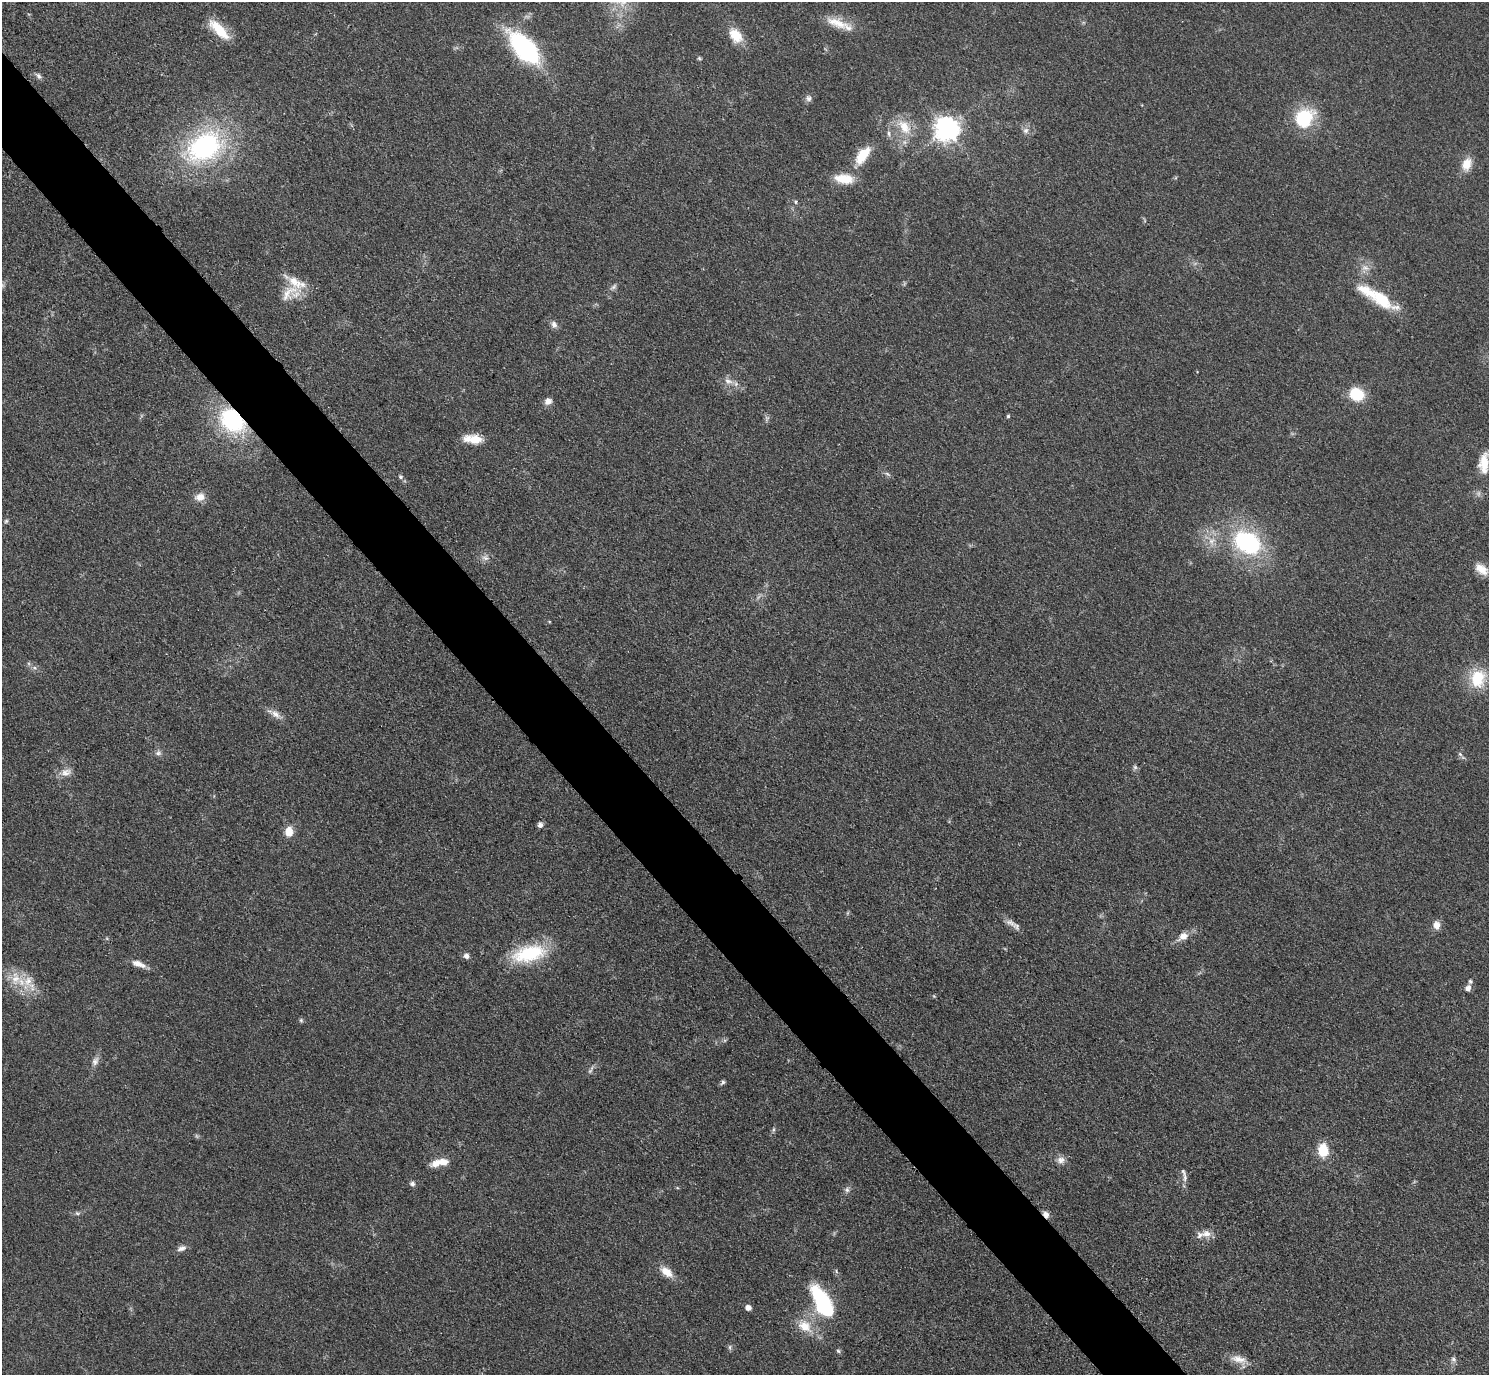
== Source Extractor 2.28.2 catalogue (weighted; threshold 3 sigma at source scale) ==
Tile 11 of 4 x 4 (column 3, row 3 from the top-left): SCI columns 2990-4476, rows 1686-3058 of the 5979 x 5976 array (HDU 1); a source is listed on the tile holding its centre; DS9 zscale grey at full resolution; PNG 1491 x 1377 px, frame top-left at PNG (2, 2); no overlay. Shown black and unused: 5% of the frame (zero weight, under 3 of 4 exposures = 2% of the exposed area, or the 3 px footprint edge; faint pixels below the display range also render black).
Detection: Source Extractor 2.28.2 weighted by HDU 2 'WHT'; one run over the whole footprint, this tile lists its part. Background 0.0454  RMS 0.006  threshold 0.0271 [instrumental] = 3 sigma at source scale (4.5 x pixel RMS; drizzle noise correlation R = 1.50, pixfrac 1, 0.05/0.05 arcsec/px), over >= 5 px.
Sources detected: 87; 1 too faint to see at this stretch — not listed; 6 inside a brighter listed object's ellipse — not listed separately; the other 80 listed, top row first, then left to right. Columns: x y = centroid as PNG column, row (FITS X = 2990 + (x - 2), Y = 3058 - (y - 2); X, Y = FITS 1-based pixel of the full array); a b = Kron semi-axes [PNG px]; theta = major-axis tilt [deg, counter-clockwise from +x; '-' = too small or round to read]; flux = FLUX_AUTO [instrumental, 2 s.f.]
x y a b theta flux
837 23 33 12 -19 12
219 30 32 11 -46 15
736 35 18 12 -52 13
525 48 38 17 -48 86
699 58 5 5 - 0.8
39 76 10 6 -46 1.9
808 98 9 8 - 2.1
1304 118 23 19 46 32
904 127 24 14 -55 13
947 129 8 8 - 530
1026 130 8 8 - 2.7
889 133 9 4 -89 1.5
204 147 46 32 31 100
863 155 25 12 54 15
1466 164 16 11 66 8.4
844 179 23 11 -6 13
796 202 6 4 -90 0.84
1365 268 11 8 -18 3.9
614 287 10 6 45 1.7
289 293 33 15 43 12
1382 299 32 17 -40 24
554 324 10 7 -53 2.7
728 381 13 8 -19 4.2
1357 394 17 14 -24 17
548 401 9 7 25 3.7
1008 416 4 4 - 0.95
766 419 7 4 71 1.3
232 421 24 17 -44 66
473 439 22 9 -5 10
1484 463 29 13 86 14
887 474 10 4 -34 1.3
401 477 6 5 - 1.4
200 497 13 10 14 5.8
6 521 5 5 - 1.1
1211 541 10 8 78 4.5
1247 542 25 18 -30 78
485 558 11 8 -7 3.1
1481 569 16 10 -36 7.2
34 668 7 6 - 1.8
1478 678 21 17 81 23
276 714 17 8 -36 4.8
158 753 8 7 - 2
1460 754 7 4 -45 1.1
1135 767 7 6 - 1.3
66 772 15 10 12 5.1
540 825 6 6 - 2.3
289 832 10 8 83 7.7
1010 923 16 8 -26 4
1437 925 10 9 - 4.3
1183 936 17 10 31 5.7
529 953 39 18 13 40
466 956 7 6 - 2.4
138 964 19 7 -19 5.3
15 978 22 14 86 12
1468 988 8 7 - 2.6
934 996 5 5 - 0.65
301 1020 7 5 -69 0.95
95 1061 13 8 64 3.2
590 1071 11 4 50 1.7
723 1082 7 5 53 1.2
773 1129 7 4 71 1.1
1323 1150 11 8 -84 19
1061 1160 12 10 1 3.8
436 1163 15 9 19 5.9
1183 1172 11 6 -67 2.2
412 1184 6 6 - 2
847 1190 8 7 - 1.9
77 1213 7 5 -13 1.2
1046 1215 9 6 -49 3.2
1206 1234 13 9 8 5.1
182 1248 13 7 19 2.8
836 1271 6 4 -72 0.9
667 1272 17 9 -36 8.2
823 1303 27 11 -62 82
748 1308 6 5 - 3.4
804 1326 23 15 -37 13
730 1347 8 4 -82 1.1
838 1351 6 5 - 1
1239 1359 24 11 -18 6.9
1453 1359 8 7 - 1.8
Overlapping masked pixels (flux is a lower limit): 2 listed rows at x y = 232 421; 1046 1215
Isophote crosses this tile's border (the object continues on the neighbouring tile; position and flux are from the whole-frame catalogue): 1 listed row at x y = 1484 463